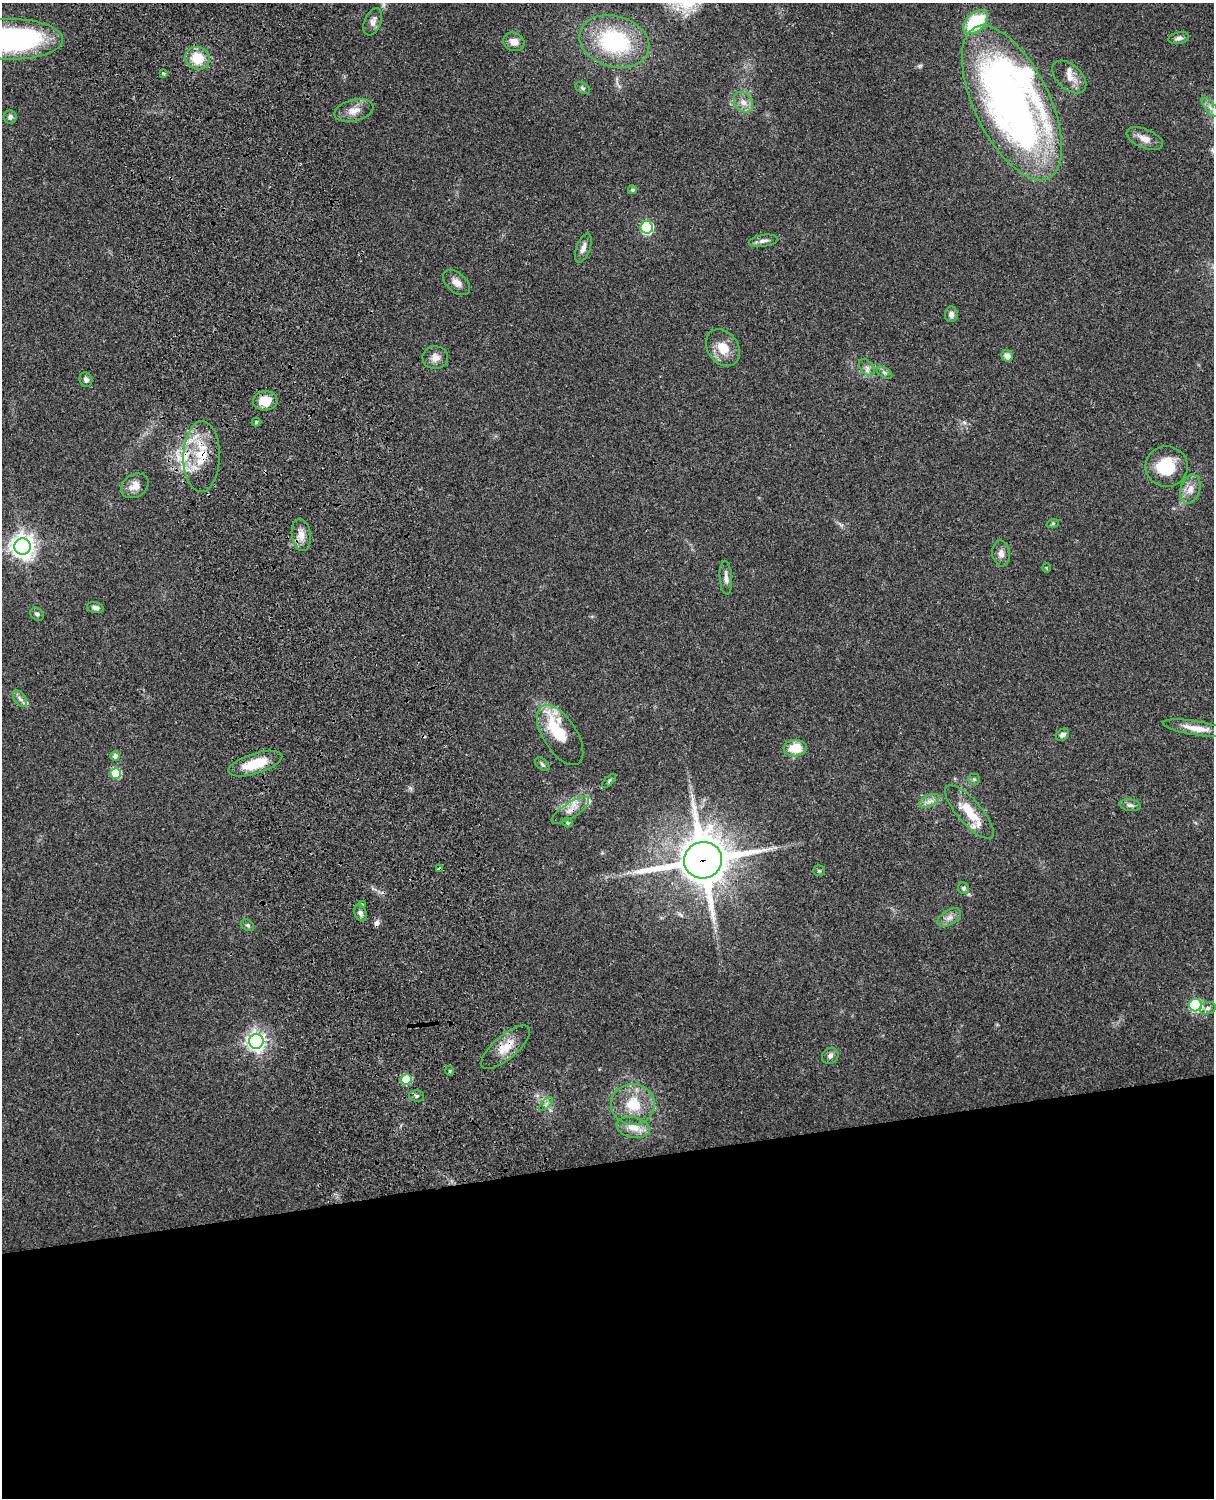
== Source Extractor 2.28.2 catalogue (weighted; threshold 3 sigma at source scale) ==
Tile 11 of 4 x 3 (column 3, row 3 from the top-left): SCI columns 2544-3755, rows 164-1659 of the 5088 x 4927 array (HDU 1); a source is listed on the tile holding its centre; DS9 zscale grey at full resolution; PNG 1216 x 1500 px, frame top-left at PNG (2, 3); each listed source drawn as its Kron ellipse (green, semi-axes under 4 px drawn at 4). Shown black and unused: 23% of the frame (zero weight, under 3 of 4 exposures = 6% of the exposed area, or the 3 px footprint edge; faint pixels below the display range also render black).
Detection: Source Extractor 2.28.2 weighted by HDU 2 'WHT'; one run over the whole footprint, this tile lists its part. Background 0.105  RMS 0.0065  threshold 0.0293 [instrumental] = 3 sigma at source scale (4.5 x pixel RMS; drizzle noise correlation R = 1.50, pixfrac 1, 0.05/0.05 arcsec/px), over >= 5 px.
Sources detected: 87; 2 inside a brighter object's white glare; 2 cosmic-ray / hot-pixel residue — neither listed nor drawn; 6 inside a brighter listed object's ellipse — not listed separately; the other 77 listed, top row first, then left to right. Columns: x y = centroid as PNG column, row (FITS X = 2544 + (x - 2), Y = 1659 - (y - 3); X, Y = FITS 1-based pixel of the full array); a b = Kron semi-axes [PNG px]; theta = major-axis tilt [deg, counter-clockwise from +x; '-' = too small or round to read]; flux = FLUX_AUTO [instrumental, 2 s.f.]
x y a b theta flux
373 22 14 8 67 3.8
975 22 14 9 41 38
1179 38 10 6 10 2.2
11 39 52 20 0 140
614 41 35 25 -16 65
514 42 11 9 -20 5
197 58 12 11 - 15
163 73 3 3 - 4.8
1069 77 20 12 -43 6.9
582 88 8 5 -28 1.3
743 102 11 8 -53 4.5
1012 103 84 37 -64 420
1210 107 12 5 -50 2.7
354 111 20 10 14 7
10 117 7 6 - 2.4
1145 139 19 9 -23 6.1
632 190 4 4 - 1.1
647 227 6 6 - 64
763 241 14 6 8 3
583 248 15 7 70 3.8
457 283 16 9 -40 4.4
951 314 8 6 85 2.9
723 348 20 15 -53 12
1007 356 6 5 - 3.7
435 358 13 11 -2 4.9
867 367 10 6 -49 2.5
885 373 8 5 -31 1.4
86 380 7 6 - 2.4
265 401 12 9 3 13
256 422 4 4 - 0.88
202 456 35 18 89 25
1167 466 21 20 - 25
135 486 15 11 33 5.8
1190 489 15 9 72 6
1053 523 6 4 19 1
301 535 16 9 -82 5.7
23 546 8 8 - 520
1001 553 13 8 -84 3.9
1046 568 5 3 - 0.53
726 578 17 6 -86 3.5
95 608 9 5 -12 2.2
37 614 7 5 -41 1.6
20 699 9 5 -54 2.5
1196 728 34 7 -9 9.1
560 735 34 17 -57 19
1062 735 7 5 37 2.8
795 748 11 8 4 15
115 756 5 5 - 2.3
255 764 28 10 17 19
542 764 8 5 -41 1.4
116 773 5 5 - 31
974 779 6 5 - 1.1
609 781 9 3 45 0.99
929 801 11 5 26 3.2
1130 805 11 5 -10 2.2
570 810 21 7 33 6
969 812 34 12 -49 17
567 823 5 4 - 0.89
703 860 19 18 - 2700
439 869 4 3 - 4.4
819 871 6 5 - 0.92
963 888 6 5 - 1.1
362 905 3 3 - 1.6
360 913 8 6 -71 2
949 918 13 7 31 3.6
248 925 7 5 -39 1.2
1195 1005 6 6 - 63
1208 1008 8 6 15 2
256 1041 7 7 - 290
506 1047 30 12 40 12
830 1056 9 7 41 2.4
450 1071 5 3 - 0.7
406 1079 5 5 - 26
416 1096 7 5 -1 1.3
546 1104 8 4 45 1.6
633 1104 22 20 -4 20
633 1127 17 10 -12 8.1
Overlapping masked pixels (flux is a lower limit): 6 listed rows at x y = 202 456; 255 764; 570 810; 703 860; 439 869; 506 1047
Isophote crosses this tile's border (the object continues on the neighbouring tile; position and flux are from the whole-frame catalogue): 1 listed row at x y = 11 39